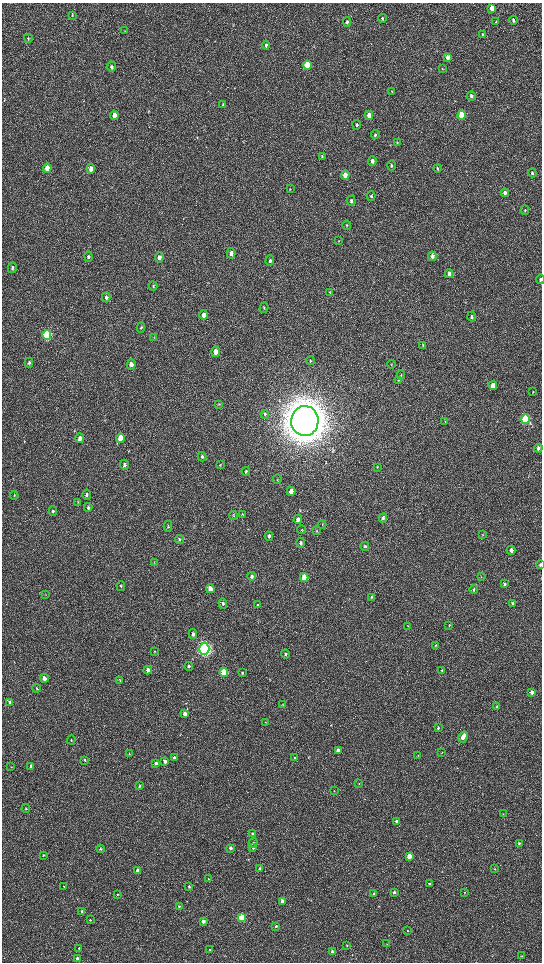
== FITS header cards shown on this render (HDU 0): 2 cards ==
NAXIS1  =                 1080 / length of data axis 1
NAXIS2  =                 1920 / length of data axis 2

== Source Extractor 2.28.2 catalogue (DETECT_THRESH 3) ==
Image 1080 x 1920 px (HDU 0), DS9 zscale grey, zoomed out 1/2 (1 PNG px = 2 x 2 image px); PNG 544 x 964 px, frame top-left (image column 1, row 1919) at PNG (2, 3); each listed source drawn as its Kron ellipse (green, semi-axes under 4 px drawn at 4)
Background 516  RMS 35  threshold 104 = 3 sigma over >= 5 px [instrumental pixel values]
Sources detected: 192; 4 cannot appear on this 1/2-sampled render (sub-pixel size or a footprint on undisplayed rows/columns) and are neither listed nor drawn; the other 188 listed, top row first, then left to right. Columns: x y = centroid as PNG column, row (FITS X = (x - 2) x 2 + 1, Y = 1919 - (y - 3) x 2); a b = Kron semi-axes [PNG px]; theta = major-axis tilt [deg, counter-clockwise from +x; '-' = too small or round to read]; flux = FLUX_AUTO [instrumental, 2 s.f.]
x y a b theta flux
492 8 4 3 - 1.3e+05
72 15 4 3 - 5.6e+03
382 18 4 3 - 1.1e+04
513 20 4 3 - 1.6e+04
347 22 5 4 - 1.4e+04
496 22 3 2 - 3.2e+03
125 31 3 2 - 3.3e+03
482 34 4 3 - 7.7e+03
28 38 4 3 - 8.1e+03
266 45 4 3 - 1.4e+04
448 57 4 3 - 4.8e+04
307 65 4 3 - 4.1e+05
112 67 5 4 - 1.4e+04
442 68 3 3 - 4.3e+03
392 91 3 2 - 3.9e+03
471 96 4 3 - 2.0e+04
223 104 4 3 - 7.1e+03
114 115 4 3 - 6.5e+04
369 115 4 3 - 7.2e+04
461 115 4 3 - 3.1e+05
357 125 5 3 - 1.0e+04
375 135 4 3 - 9.8e+03
397 142 3 3 - 4.5e+03
322 156 4 3 - 5.1e+03
372 161 5 4 - 2.6e+04
391 165 5 3 - 1.1e+04
47 168 4 3 - 1.1e+05
437 168 4 3 - 9.4e+03
91 169 5 4 - 3.6e+04
532 173 4 3 - 1.1e+04
345 175 4 4 - 4.6e+04
290 189 3 2 - 3.6e+03
505 193 4 3 - 3.0e+04
371 196 5 3 - 8.9e+03
351 201 5 4 - 1.4e+04
525 210 5 2 - 5.2e+03
347 225 4 3 - 6.2e+03
339 241 3 2 - 3.4e+03
231 253 5 4 - 2.7e+04
432 256 5 3 - 2.7e+04
88 257 5 4 - 1.2e+04
159 257 5 4 - 2.9e+04
270 261 5 4 - 1.5e+04
12 268 5 3 - 1.2e+04
449 274 4 3 - 3.3e+04
540 279 4 3 - 9.9e+03
153 286 4 3 - 6.1e+03
330 292 4 3 - 5.0e+03
106 297 5 3 - 1.2e+04
264 308 5 3 - 6.4e+03
203 315 5 4 - 3.7e+04
472 316 5 3 - 1.2e+04
141 327 5 4 - 9.4e+03
47 335 5 4 - 9.2e+05
154 337 4 2 - 4.6e+03
423 345 4 3 - 4.7e+03
215 352 5 4 - 5.2e+04
310 361 4 3 - 6.1e+03
29 363 5 3 - 1.1e+04
131 364 5 4 - 3.3e+04
391 364 4 2 - 4.7e+03
401 375 5 3 - 7.1e+03
399 380 3 3 - 4.5e+03
493 386 4 3 - 7.5e+04
533 392 3 3 - 3.4e+03
219 404 4 2 - 4.2e+03
265 414 4 3 - 7.7e+03
525 419 5 3 - 1.0e+06
305 421 15 13 88 2.3e+07
445 422 3 3 - 4.1e+03
80 438 5 4 - 4.2e+04
120 438 5 4 - 1.2e+05
538 448 4 3 - 1.8e+04
202 457 5 4 - 1.1e+04
220 464 3 2 - 3.7e+03
124 465 5 4 - 1.4e+04
377 467 3 2 - 4.5e+03
246 471 4 3 - 8.9e+03
277 479 5 3 - 6.1e+03
291 491 4 3 - 6.8e+04
87 495 5 4 - 1.3e+04
14 496 4 3 - 4.7e+03
78 502 4 3 - 4.8e+03
88 507 4 3 - 1.1e+04
53 511 5 4 - 1.1e+04
233 515 4 3 - 6.2e+03
242 515 4 3 - 5.0e+03
383 518 5 4 - 1.5e+04
298 519 4 3 - 2.1e+04
322 524 4 2 - 4.4e+03
168 526 5 3 - 7.2e+03
301 530 4 3 - 5.0e+03
317 531 4 3 - 5.2e+03
483 535 3 2 - 4.3e+03
269 536 4 3 - 1.1e+04
179 540 5 4 - 9.7e+03
301 543 5 4 - 1.4e+04
365 546 4 4 - 1.1e+04
511 550 4 3 - 2.6e+04
154 563 4 2 - 5.0e+03
540 565 4 3 - 8.3e+03
252 576 4 3 - 1.5e+04
304 577 4 3 - 2.0e+05
481 577 3 2 - 4.1e+03
504 584 4 3 - 1.3e+04
121 586 5 3 - 7.3e+03
210 589 4 3 - 8.4e+04
474 589 4 3 - 6.8e+03
46 595 3 2 - 4.0e+03
371 597 4 3 - 4.8e+03
223 603 5 4 - 1.2e+04
513 604 4 3 - 1.9e+04
258 605 4 3 - 7.4e+03
408 626 3 2 - 2.1e+03
449 626 4 3 - 4.7e+03
193 634 5 4 - 1.9e+04
435 645 4 2 - 5.0e+03
204 649 6 5 - 3.2e+06
154 651 3 2 - 3.2e+03
285 654 4 3 - 8.9e+03
189 666 4 4 - 8.3e+03
148 670 4 3 - 3.8e+04
442 670 3 3 - 5.8e+03
224 672 4 3 - 4.1e+05
242 673 4 3 - 5.5e+03
44 678 4 3 - 4.6e+04
120 680 4 3 - 5.2e+03
37 688 4 3 - 7.9e+03
532 692 3 3 - 3.5e+04
10 702 4 3 - 2.7e+04
283 704 3 2 - 3.1e+03
497 707 4 3 - 1.2e+04
185 714 4 3 - 3.9e+04
265 722 3 2 - 3.6e+03
438 728 4 3 - 7.7e+03
463 737 6 3 60 6.6e+04
71 740 4 3 - 5.6e+03
338 750 4 3 - 3.0e+04
442 752 4 2 - 4.5e+03
129 753 3 3 - 4.0e+03
418 755 3 3 - 4.4e+03
174 758 4 4 - 1.2e+04
294 758 4 3 - 6.6e+03
85 760 4 3 - 9.3e+03
165 761 4 3 - 2.3e+04
156 763 4 4 - 1.6e+04
31 766 4 3 - 1.5e+04
11 767 3 2 - 2.9e+03
359 783 3 2 - 4.0e+03
140 786 4 3 - 8.5e+03
334 791 4 2 - 3.9e+03
26 809 4 3 - 6.6e+03
503 814 4 2 - 3.4e+03
396 821 4 3 - 2.0e+04
253 833 4 3 - 9.5e+03
253 843 5 4 - 1.1e+04
519 843 3 3 - 5.5e+03
230 848 4 3 - 2.1e+04
253 848 3 3 - 8.0e+03
100 849 4 3 - 8.4e+03
43 855 3 3 - 4.5e+03
409 856 3 3 - 1.1e+05
260 869 4 4 - 1.3e+04
494 869 3 3 - 4.6e+03
138 871 3 3 - 6.4e+04
209 879 4 3 - 6.5e+03
429 884 3 3 - 9.2e+03
64 886 3 3 - 4.4e+03
189 887 3 3 - 6.5e+03
394 892 4 3 - 1.5e+04
465 892 3 2 - 1.9e+03
117 894 3 3 - 4.8e+03
374 894 3 3 - 6.3e+03
282 901 4 3 - 2.6e+04
179 906 4 4 - 8.7e+03
82 911 4 3 - 5.8e+03
242 918 3 3 - 4.1e+05
90 920 4 3 - 5.1e+03
203 921 3 3 - 2.9e+04
276 926 4 3 - 9.3e+03
407 930 3 2 - 3.5e+03
387 944 3 2 - 2.6e+03
347 945 3 2 - 5.6e+03
79 948 3 3 - 4.2e+03
210 950 4 3 - 5.7e+03
332 952 4 3 - 1.1e+04
522 956 3 2 - 2.7e+03
77 958 3 3 - 2.0e+04
At the frame edge (FLAGS 8, measured only in part): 1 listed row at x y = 540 279
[4 sub-pixel or undisplayed-footprint detections neither listed nor drawn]